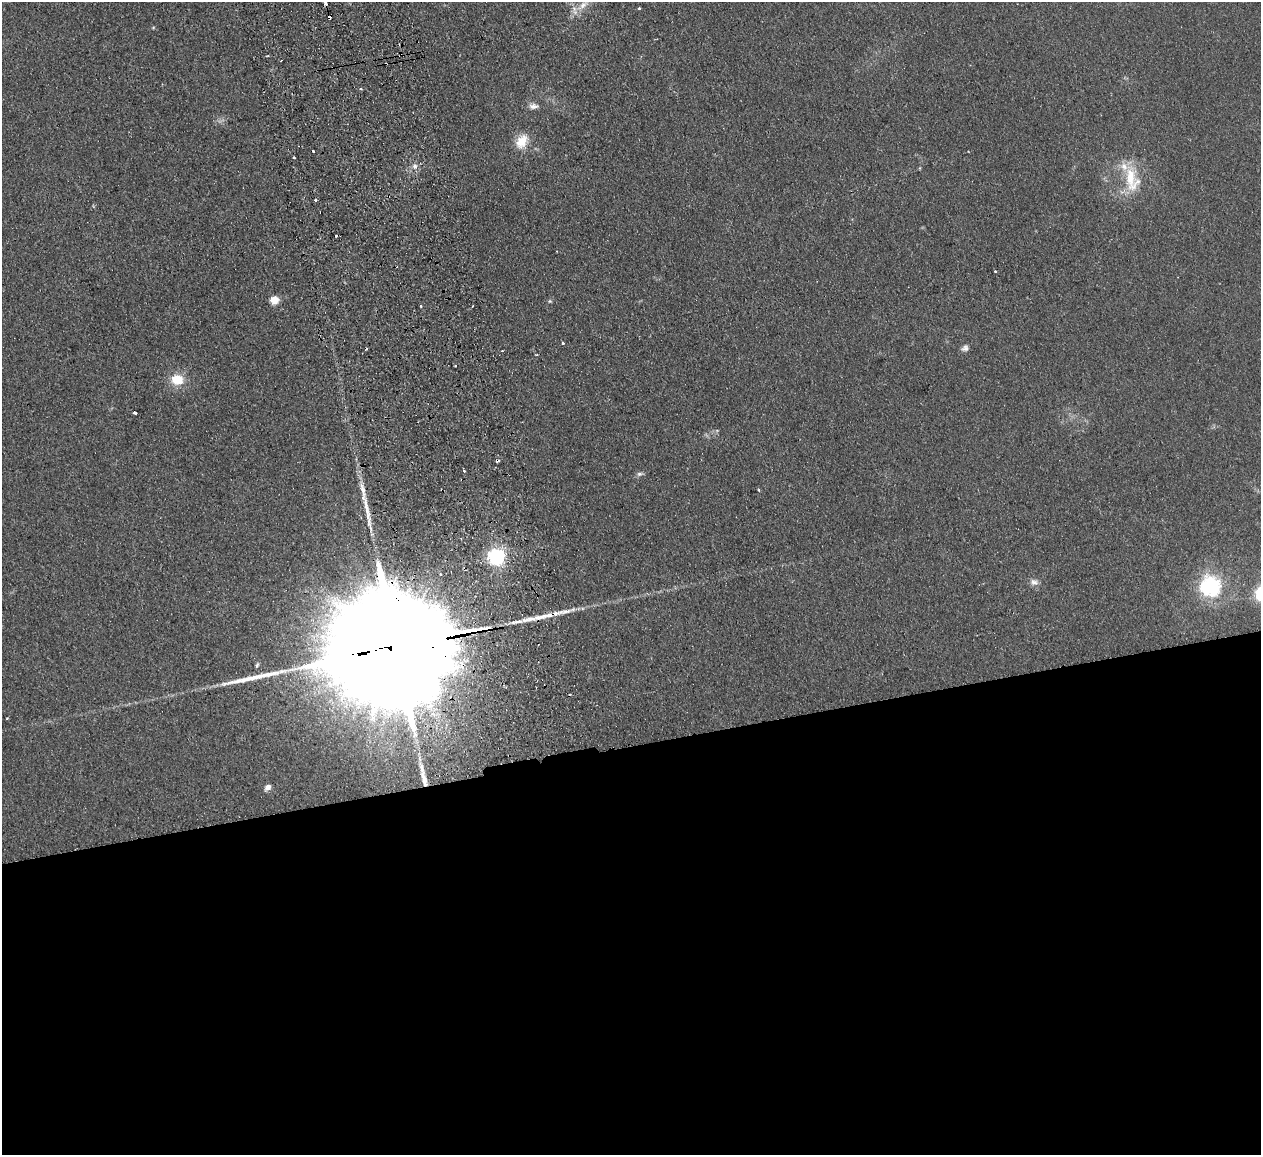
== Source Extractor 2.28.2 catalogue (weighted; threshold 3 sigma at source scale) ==
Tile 15 of 4 x 4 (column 3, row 4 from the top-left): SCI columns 2576-3834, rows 161-1313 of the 5150 x 5049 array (HDU 1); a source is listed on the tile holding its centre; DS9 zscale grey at full resolution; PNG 1263 x 1157 px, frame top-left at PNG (2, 2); no overlay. Shown black and unused: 35% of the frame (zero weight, under 2 of 3 exposures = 3% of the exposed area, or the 3 px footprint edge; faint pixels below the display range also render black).
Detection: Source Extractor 2.28.2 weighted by HDU 2 'WHT'; one run over the whole footprint, this tile lists its part. Background 0.13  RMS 0.012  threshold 0.0544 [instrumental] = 3 sigma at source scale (4.5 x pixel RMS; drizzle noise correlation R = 1.50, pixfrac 1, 0.05/0.05 arcsec/px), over >= 5 px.
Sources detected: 43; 2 inside a brighter object's white glare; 7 cosmic-ray / hot-pixel residue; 1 long thin detection or spike segment (spike, bleed or trail) — not listed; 2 inside a brighter listed object's ellipse — not listed separately; the other 31 listed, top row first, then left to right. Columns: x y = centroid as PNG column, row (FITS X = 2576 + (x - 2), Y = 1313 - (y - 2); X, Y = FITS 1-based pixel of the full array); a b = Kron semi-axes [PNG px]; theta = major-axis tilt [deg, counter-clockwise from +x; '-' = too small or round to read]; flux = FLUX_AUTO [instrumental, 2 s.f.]
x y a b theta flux
583 5 17 9 38 13
639 8 3 3 - 2.8
533 106 14 8 -3 6.6
522 141 18 13 62 23
313 151 3 3 - 3
294 158 3 3 - 5
415 166 8 7 - 5.5
1132 179 41 20 -80 49
316 200 3 3 - 2.8
336 236 3 3 - 6.2
995 271 3 3 - 2.1
274 300 10 9 - 12
550 301 5 4 - 1.6
563 343 3 3 - 1.5
965 348 10 7 29 4.5
537 355 3 2 - 1.3
455 366 3 2 - 1.2
177 380 14 12 1 26
135 413 4 3 - 3.1
640 474 10 5 11 3.4
759 490 4 3 - 1.2
367 513 31 6 -76 19
496 556 7 6 - 500
440 574 4 3 - 1.7
1034 582 12 8 -14 6.4
1210 586 27 26 - 88
410 644 66 30 10 82000
257 665 7 5 63 2.3
7 719 3 2 - 1.3
424 778 33 5 -75 16
268 787 7 5 53 7
Overlapping masked pixels (flux is a lower limit): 2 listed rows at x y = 410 644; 424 778